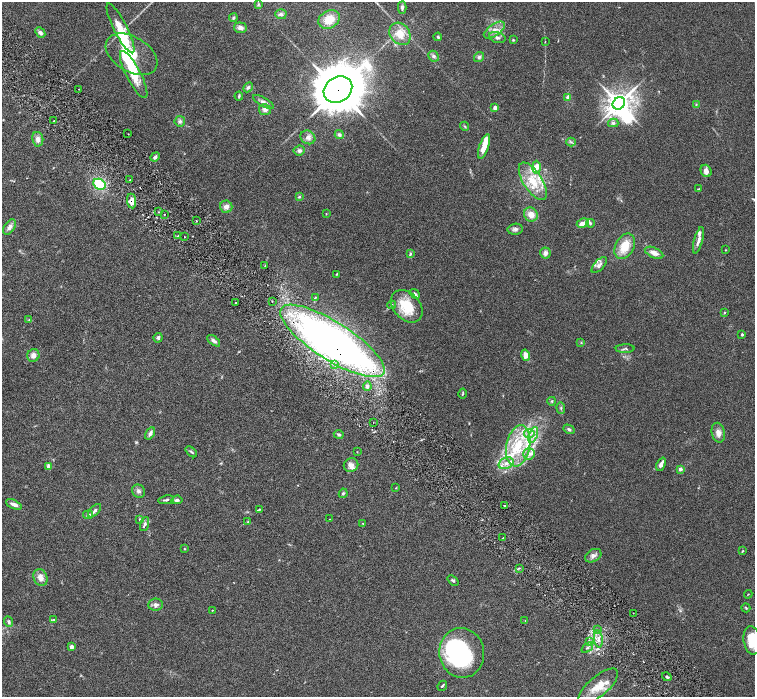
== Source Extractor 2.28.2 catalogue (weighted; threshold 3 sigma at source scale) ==
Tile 11 of 4 x 4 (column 3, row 3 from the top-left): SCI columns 3016-4520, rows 1695-3084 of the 6028 x 6026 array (HDU 1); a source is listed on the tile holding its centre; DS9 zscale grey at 2 x 2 block average (1 PNG px = mean of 2 x 2 image px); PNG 757 x 699 px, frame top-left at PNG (2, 2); each listed source drawn as its Kron ellipse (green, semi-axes under 4 px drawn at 4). Shown black and unused: <1% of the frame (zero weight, under 3 of 6 exposures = <1% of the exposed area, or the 3 px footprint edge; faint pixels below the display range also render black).
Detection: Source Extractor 2.28.2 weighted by HDU 2 'WHT'; one run over the whole footprint, this tile lists its part. Background 0.0444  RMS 0.0034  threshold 0.0139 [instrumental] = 3 sigma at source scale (4.09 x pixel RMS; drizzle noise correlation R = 1.36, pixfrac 0.8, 0.05/0.05 arcsec/px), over >= 5 px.
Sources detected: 172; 3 inside a brighter object's white glare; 1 cosmic-ray / hot-pixel residue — neither listed nor drawn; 1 coinciding with a brighter row at this scale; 21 inside a brighter listed object's ellipse — not listed separately; the other 146 listed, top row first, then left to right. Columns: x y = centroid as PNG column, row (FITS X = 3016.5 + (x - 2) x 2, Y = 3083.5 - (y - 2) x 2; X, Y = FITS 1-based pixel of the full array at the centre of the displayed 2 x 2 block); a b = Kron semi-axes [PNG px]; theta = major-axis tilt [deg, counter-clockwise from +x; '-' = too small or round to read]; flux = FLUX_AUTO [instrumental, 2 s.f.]
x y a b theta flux
258 4 4 2 - 0.76
402 7 6 4 87 1.9
281 14 6 5 - 2.3
233 18 4 3 - 1.1
329 19 11 8 30 13
120 28 27 6 -63 15
240 28 6 5 - 3.1
494 30 12 6 34 5.5
40 33 6 4 -48 2.7
400 34 12 9 -53 11
438 37 4 3 - 1
497 38 8 5 -17 2.6
513 40 3 3 - 0.71
545 42 3 2 - 0.41
132 54 28 17 -31 27
433 56 6 5 - 2.2
479 57 5 5 - 2
134 74 26 7 -62 16
248 87 5 4 - 1.7
78 89 2 2 - 0.46
338 90 15 12 34 3900
239 96 4 2 - 0.89
568 97 4 3 - 3.1
263 102 12 4 -30 2.9
619 103 6 5 - 730
696 105 4 3 - 0.76
495 108 2 2 - 6.9
265 110 6 5 - 3
54 121 2 2 - 0.6
180 121 5 5 - 2
613 123 5 4 - 1.7
465 126 5 3 - 0.79
128 134 2 2 - 0.3
339 135 4 4 - 1.8
308 137 7 6 - 3.3
38 139 7 5 -81 3.7
571 142 5 2 - 0.84
484 146 13 5 71 9.3
299 151 5 5 - 2.4
155 157 5 3 - 1.7
536 167 6 3 -88 4.2
706 171 6 5 - 4.6
130 180 2 2 - 0.43
533 181 21 9 -57 18
99 184 6 5 - 23
698 189 3 2 - 0.42
299 197 4 3 - 0.9
132 201 7 4 -81 5.2
226 207 6 6 - 3.7
159 212 2 2 - 0.4
164 214 2 2 - 0.34
326 214 3 2 - 0.34
531 215 7 6 - 6.4
196 221 2 2 - 0.52
583 223 6 4 27 5.3
590 223 4 3 - 0.84
9 227 8 5 55 3.3
515 229 7 5 9 2.3
178 236 3 2 - 0.71
185 237 2 2 - 0.41
698 240 14 3 74 3.7
625 246 14 9 62 14
726 250 3 2 - 0.41
545 253 5 5 - 2.9
654 253 10 5 -24 5.1
410 254 3 3 - 1
265 265 2 2 - 0.47
599 265 10 4 48 3
337 274 3 2 - 0.61
415 294 5 3 - 2.2
315 298 3 2 - 0.77
272 301 2 2 - 0.58
236 302 2 2 - 0.36
391 305 4 3 - 0.89
407 306 18 13 -48 23
724 312 3 3 - 0.58
29 320 3 3 - 0.54
742 334 2 2 - 2.3
158 338 5 4 - 1.7
214 341 8 4 -38 2.3
332 341 61 19 -32 420
581 342 3 2 - 0.52
625 349 9 3 1 1.5
33 355 6 6 - 4.1
525 355 5 4 - 5.7
335 364 4 4 - 1.5
367 386 5 4 - 2.7
463 393 5 2 - 0.72
552 401 4 3 - 0.74
561 408 6 3 -85 1.1
373 422 2 2 - 0.3
569 429 6 4 -30 1.5
150 433 7 4 60 2.9
718 433 10 6 -77 4.5
339 434 5 4 - 1.3
529 434 5 4 - 2.6
533 435 8 3 70 3.2
518 446 21 12 80 25
191 452 7 3 -40 1.1
357 452 3 2 - 0.29
529 454 6 6 - 2.9
506 463 8 5 25 3.8
661 464 7 3 65 3.1
351 465 7 7 - 4
49 466 2 2 - 9.8
680 469 4 3 - 2.2
396 488 3 2 - 0.39
139 491 7 6 - 2.3
343 493 5 4 - 1.2
166 500 8 3 10 1.4
177 500 5 3 - 1.5
14 504 8 4 -24 3.7
505 505 2 2 - 0.49
259 509 3 3 - 0.63
95 511 8 4 46 2.2
88 515 5 3 - 1.6
329 519 2 2 - 0.23
140 520 4 3 - 0.84
248 521 3 2 - 0.42
363 523 3 2 - 0.28
144 524 7 4 72 1.9
503 538 2 2 - 0.43
184 549 3 2 - 0.47
742 551 4 2 - 0.66
593 556 9 6 30 3.3
519 568 4 2 - 0.72
40 578 9 6 -67 5.5
453 580 6 4 -40 1.4
748 594 4 2 - 0.31
155 605 7 6 - 2.8
746 608 4 3 - 0.75
212 610 2 2 - 0.38
633 613 2 2 - 0.85
54 619 4 2 - 0.69
525 620 2 2 - 0.32
9 622 5 3 - 1.3
597 629 3 2 - 0.9
598 639 8 3 -83 3
752 640 14 8 -81 19
589 641 4 3 - 1.2
72 647 2 2 - 8.1
587 648 7 3 38 1.4
462 653 25 22 -82 83
667 677 5 3 - 1.4
442 686 5 2 - 0.85
598 686 24 10 40 14
Overlapping masked pixels (flux is a lower limit): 3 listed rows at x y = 338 90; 132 201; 332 341
Isophote crosses this tile's border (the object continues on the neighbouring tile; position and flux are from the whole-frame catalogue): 1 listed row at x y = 752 640
Diffuse or blended objects may show on this block-average render without a row.